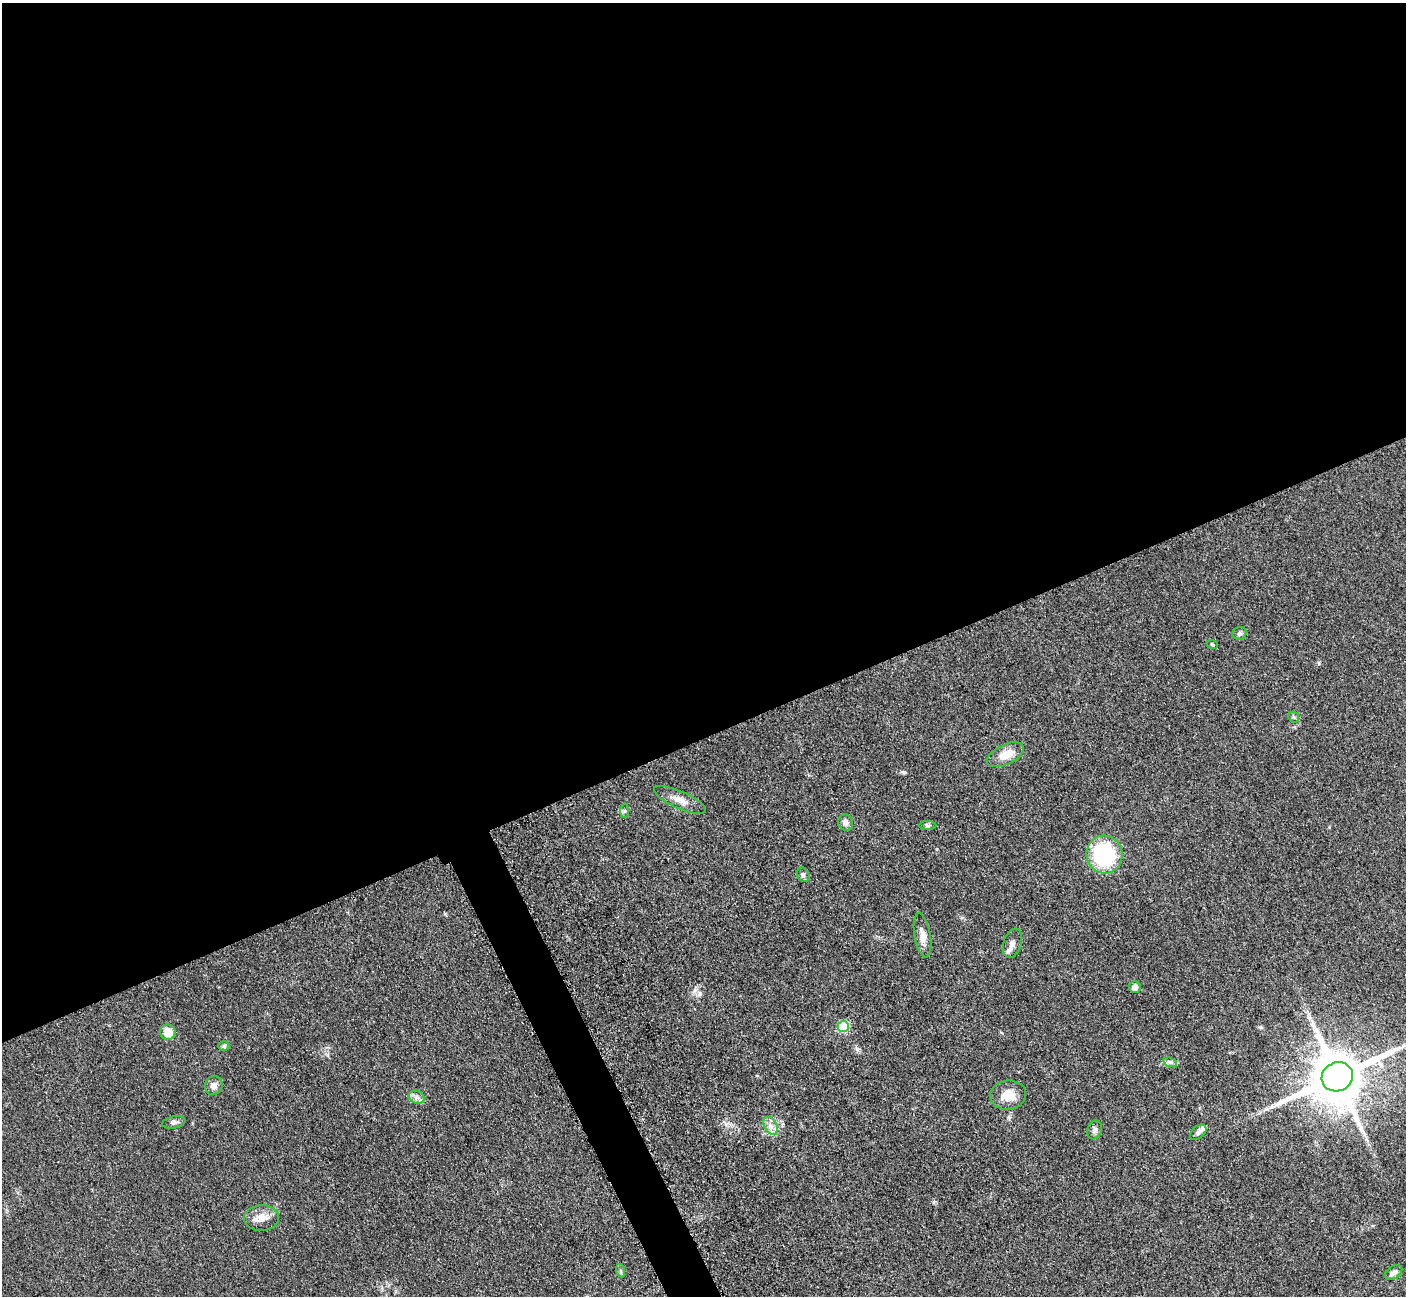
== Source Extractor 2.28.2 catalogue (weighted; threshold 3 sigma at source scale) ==
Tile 2 of 4 x 4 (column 2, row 1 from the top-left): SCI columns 1423-2826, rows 4178-5471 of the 5699 x 5661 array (HDU 1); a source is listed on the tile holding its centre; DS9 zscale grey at full resolution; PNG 1408 x 1298 px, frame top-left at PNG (2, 3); each listed source drawn as its Kron ellipse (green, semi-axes under 4 px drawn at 4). Shown black and unused: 58% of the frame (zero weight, under 3 of 5 exposures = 4% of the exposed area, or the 3 px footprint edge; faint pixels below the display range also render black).
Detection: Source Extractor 2.28.2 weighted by HDU 2 'WHT'; one run over the whole footprint, this tile lists its part. Background 0.053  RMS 0.0056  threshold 0.0253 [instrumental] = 3 sigma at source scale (4.5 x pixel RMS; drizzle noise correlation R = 1.50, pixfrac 1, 0.05/0.05 arcsec/px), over >= 5 px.
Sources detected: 29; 1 inside a brighter listed object's ellipse — not listed separately; the other 28 listed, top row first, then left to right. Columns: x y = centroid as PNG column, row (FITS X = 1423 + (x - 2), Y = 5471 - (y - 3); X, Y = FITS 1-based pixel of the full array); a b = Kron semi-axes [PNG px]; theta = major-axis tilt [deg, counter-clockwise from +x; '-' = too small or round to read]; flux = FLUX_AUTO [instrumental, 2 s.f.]
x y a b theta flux
1239 633 7 6 - 1.2
1212 644 6 3 -20 0.63
1294 717 6 5 - 0.92
1005 755 20 10 26 8.6
680 800 28 8 -24 5.8
625 811 7 4 89 1.1
845 822 8 7 - 3
928 825 8 4 0 1.1
1104 855 19 18 - 48
803 875 8 6 -63 1.6
923 935 22 8 -80 5.1
1012 943 15 9 72 3.3
1135 987 6 6 - 3.4
843 1027 6 5 - 34
168 1032 8 7 - 8.2
224 1046 5 5 - 0.96
1170 1062 7 4 -18 1.3
1337 1077 16 14 26 3700
214 1086 9 8 - 3.1
1008 1095 18 14 7 8.9
417 1097 8 6 -21 2.2
174 1122 12 6 11 1.9
771 1126 10 6 -60 3
1095 1130 9 7 70 1.9
1198 1132 9 6 40 2
262 1218 17 13 4 6.1
621 1271 7 4 -72 1
1394 1273 9 6 32 2.3
Unlisted compact peaks at least as high as the median listed source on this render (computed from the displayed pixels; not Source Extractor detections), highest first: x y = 903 772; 934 1202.